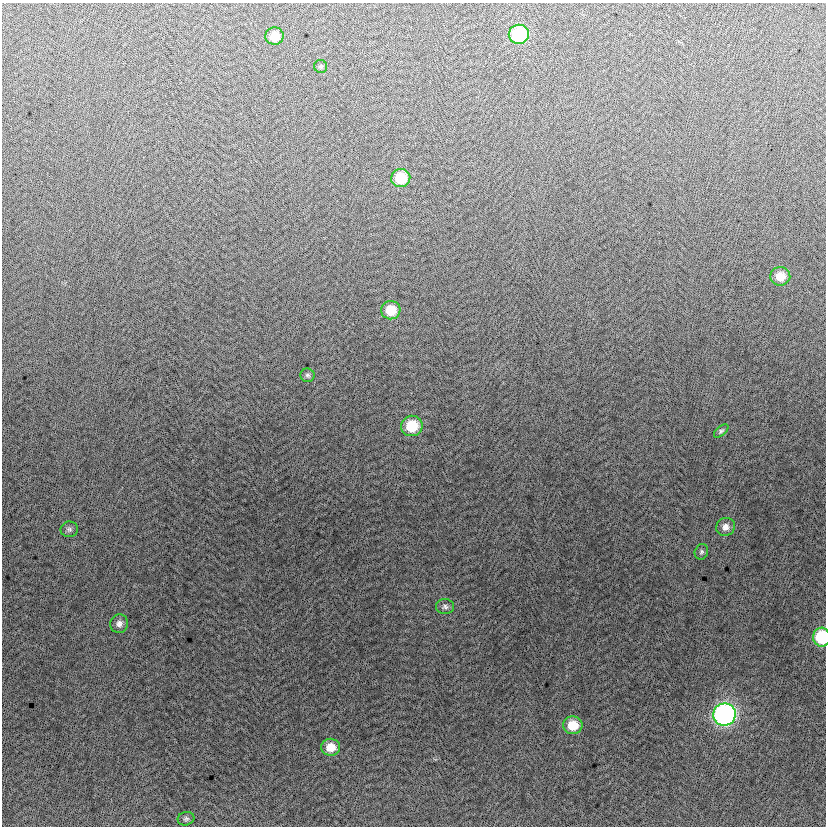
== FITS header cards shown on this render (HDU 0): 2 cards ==
NAXIS1  =                  824
NAXIS2  =                  824

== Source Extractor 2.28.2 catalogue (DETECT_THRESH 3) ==
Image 824 x 824 px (HDU 0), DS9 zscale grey, 1 PNG px = 1 image px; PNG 828 x 828 px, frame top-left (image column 1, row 824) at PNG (2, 3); each listed source drawn as its Kron ellipse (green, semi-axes under 4 px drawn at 4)
Background -9.99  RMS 13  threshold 37.7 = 3 sigma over >= 5 px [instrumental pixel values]
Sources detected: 19; all 19 listed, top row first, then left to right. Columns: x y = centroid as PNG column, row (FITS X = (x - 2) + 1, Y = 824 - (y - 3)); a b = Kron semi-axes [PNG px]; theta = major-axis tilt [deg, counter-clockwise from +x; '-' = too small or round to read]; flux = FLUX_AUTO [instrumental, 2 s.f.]
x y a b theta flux
519 34 10 9 - 62000
274 36 9 8 - 13000
321 66 6 6 - 1400
401 178 9 9 - 27000
780 276 10 9 - 13000
391 310 9 9 - 20000
307 375 7 6 - 2100
412 426 11 10 - 27000
721 431 9 4 41 1800
725 527 9 9 - 5800
69 529 9 7 10 2500
701 552 8 6 66 2300
445 607 9 7 -4 2900
119 624 9 9 - 4300
822 637 9 8 - 44000
724 714 11 11 - 280000
573 725 9 9 - 19000
331 747 9 8 - 13000
186 819 8 6 14 2200
At the frame edge (FLAGS 8, measured only in part): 1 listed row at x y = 822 637